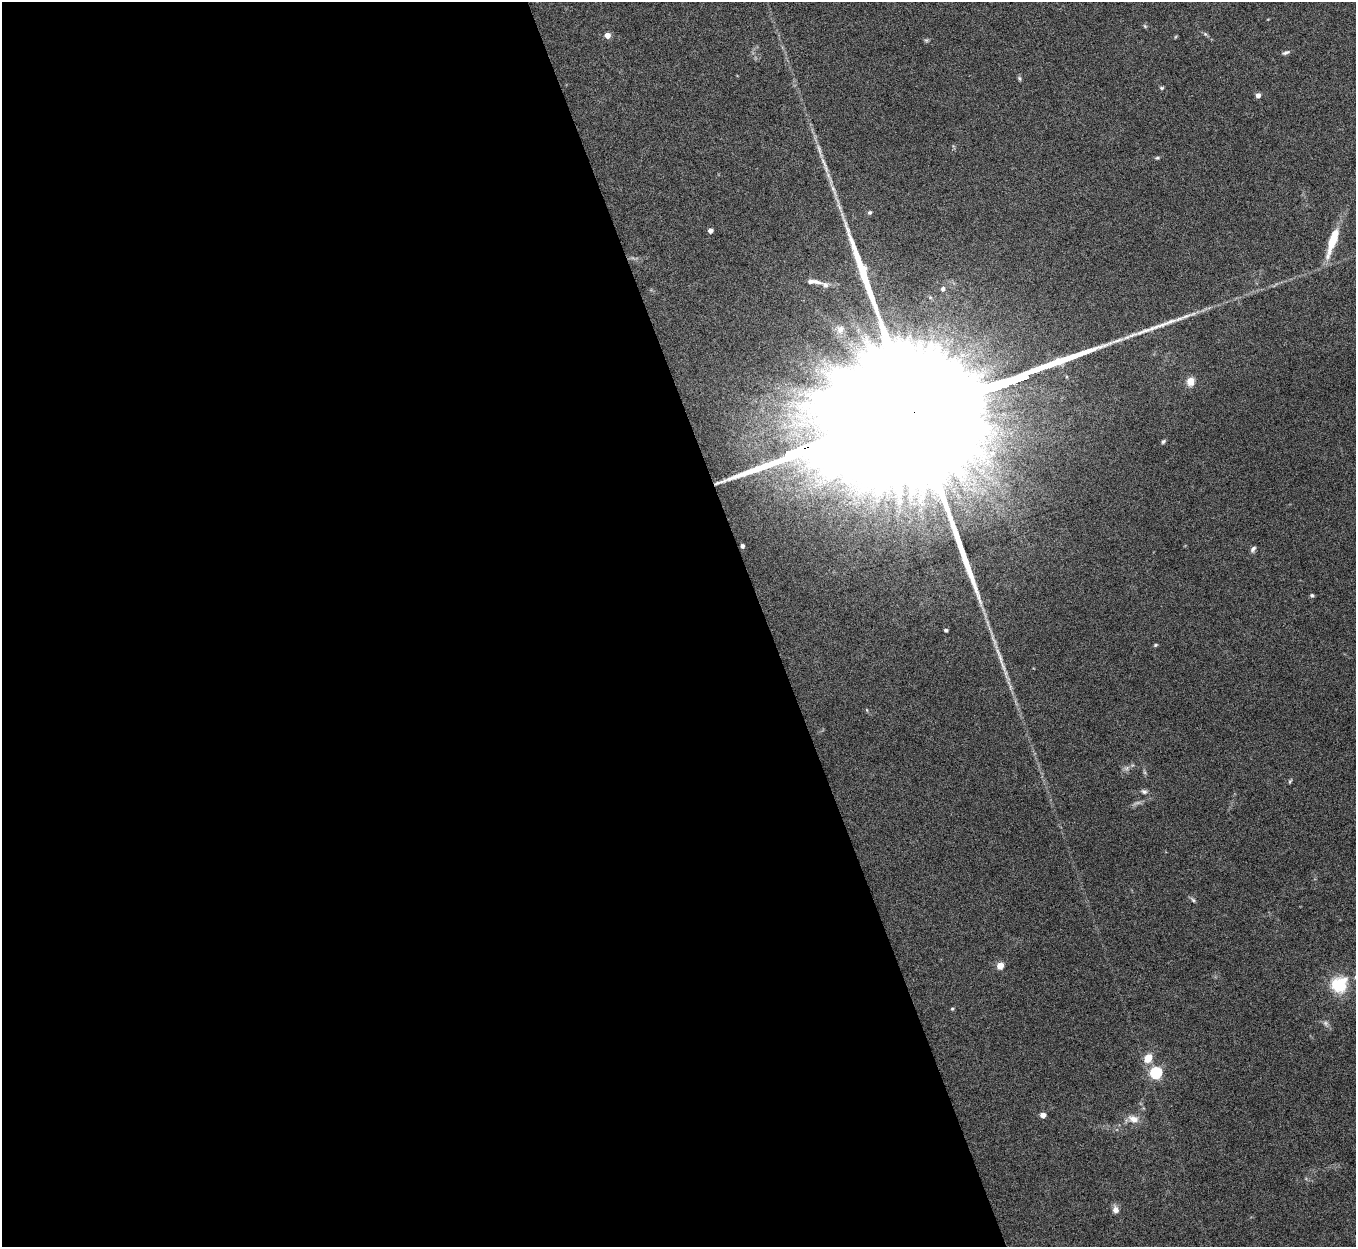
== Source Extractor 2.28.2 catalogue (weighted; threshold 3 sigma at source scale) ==
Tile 9 of 4 x 4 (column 1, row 3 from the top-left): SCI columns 4-1357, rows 1397-2641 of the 5424 x 5408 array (HDU 1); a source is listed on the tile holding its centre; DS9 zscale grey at full resolution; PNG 1358 x 1249 px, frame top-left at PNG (2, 2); no overlay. Shown black and unused: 57% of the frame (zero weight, under 5 of 10 exposures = <1% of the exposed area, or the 3 px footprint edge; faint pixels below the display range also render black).
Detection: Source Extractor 2.28.2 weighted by HDU 2 'WHT'; one run over the whole footprint, this tile lists its part. Background 0.142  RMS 0.0057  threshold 0.0232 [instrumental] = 3 sigma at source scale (4.09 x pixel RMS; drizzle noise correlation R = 1.36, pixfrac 0.8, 0.05/0.05 arcsec/px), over >= 5 px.
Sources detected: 43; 1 too faint to see at this stretch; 1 inside a brighter object's white glare — not listed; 2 inside a brighter listed object's ellipse — not listed separately; the other 39 listed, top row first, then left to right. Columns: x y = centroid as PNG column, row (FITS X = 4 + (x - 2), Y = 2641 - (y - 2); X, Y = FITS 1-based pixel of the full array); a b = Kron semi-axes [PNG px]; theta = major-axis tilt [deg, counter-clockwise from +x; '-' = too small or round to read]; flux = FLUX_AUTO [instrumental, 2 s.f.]
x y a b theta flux
1145 26 6 4 -46 0.68
1205 34 6 5 - 0.86
607 35 4 4 - 5.6
926 40 7 4 -18 0.78
1286 52 10 5 20 1.3
1019 78 7 5 -82 0.81
1162 88 6 4 0 0.74
1258 95 4 4 - 3.4
819 150 27 4 -74 4.5
1157 158 5 4 - 0.73
834 190 23 5 -69 4.4
870 212 6 5 - 1
710 230 4 4 - 3.5
1333 241 41 9 72 15
811 281 12 5 10 1.9
825 285 16 7 -30 2.5
943 289 5 4 - 1.5
840 329 11 9 57 3
1190 382 8 7 - 6.1
911 414 165 25 18 150000
1163 441 7 4 45 0.9
742 546 4 4 - 1.7
1253 549 8 5 56 1.5
1312 595 5 5 - 0.88
946 630 4 3 - 1.2
1155 645 6 4 27 0.64
1001 659 22 5 -74 4.7
1127 768 7 4 71 1.2
1290 781 6 4 46 0.69
1144 791 8 6 -25 1.4
1193 900 6 5 - 0.97
1000 966 5 4 - 11
1339 985 23 20 42 19
952 1009 5 4 - 0.62
1148 1058 10 7 51 7.5
1156 1073 5 5 - 69
1043 1115 4 4 - 4.9
1133 1119 12 9 -17 4.9
1116 1210 8 7 - 2.9
Overlapping masked pixels (flux is a lower limit): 2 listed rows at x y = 911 414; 742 546